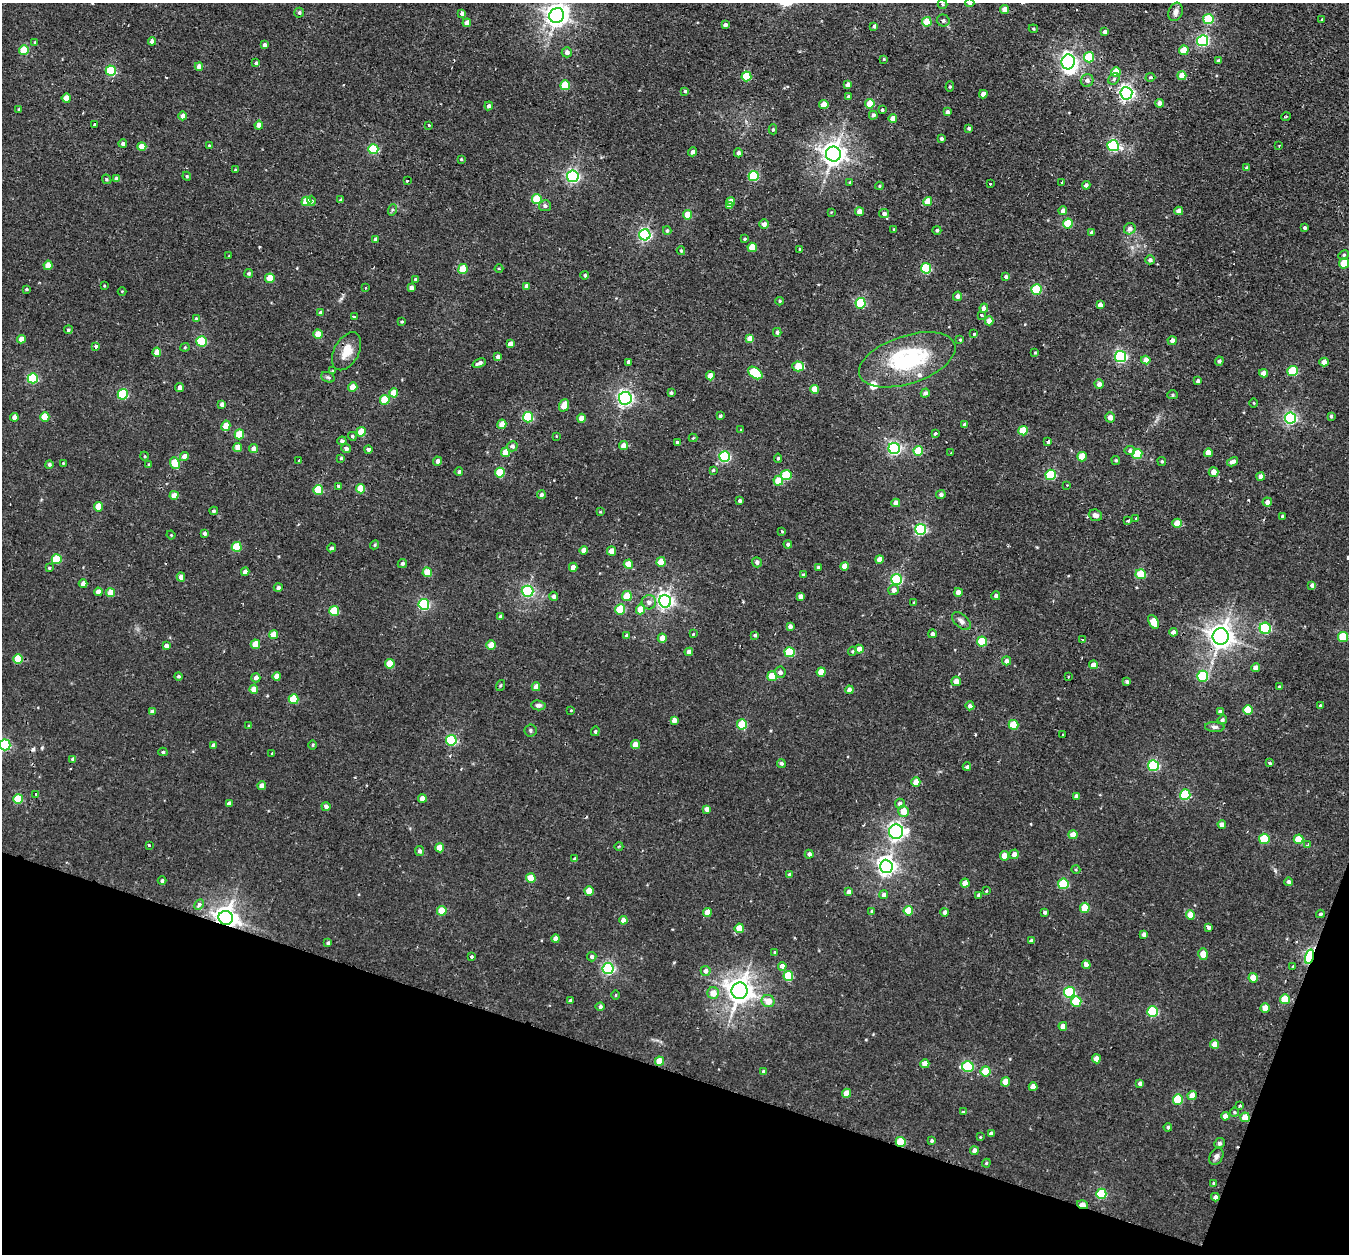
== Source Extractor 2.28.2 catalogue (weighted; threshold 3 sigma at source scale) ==
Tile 15 of 4 x 4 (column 3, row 4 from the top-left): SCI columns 2703-4049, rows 172-1423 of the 5427 x 5445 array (HDU 1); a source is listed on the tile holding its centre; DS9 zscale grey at full resolution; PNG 1351 x 1256 px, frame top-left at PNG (2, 3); each listed source drawn as its Kron ellipse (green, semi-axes under 4 px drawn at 4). Shown black and unused: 16% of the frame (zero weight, under 2 of 3 exposures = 3% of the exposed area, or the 3 px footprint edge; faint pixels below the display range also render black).
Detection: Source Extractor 2.28.2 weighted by HDU 2 'WHT'; one run over the whole footprint, this tile lists its part. Background 0.0143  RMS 0.0045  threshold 0.0201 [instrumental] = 3 sigma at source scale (4.5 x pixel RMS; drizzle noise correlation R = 1.50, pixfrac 1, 0.05/0.05 arcsec/px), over >= 5 px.
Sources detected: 504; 1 inside a brighter object's white glare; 5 cosmic-ray / hot-pixel residue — neither listed nor drawn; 3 inside a brighter listed object's ellipse — not listed separately; the other 495 listed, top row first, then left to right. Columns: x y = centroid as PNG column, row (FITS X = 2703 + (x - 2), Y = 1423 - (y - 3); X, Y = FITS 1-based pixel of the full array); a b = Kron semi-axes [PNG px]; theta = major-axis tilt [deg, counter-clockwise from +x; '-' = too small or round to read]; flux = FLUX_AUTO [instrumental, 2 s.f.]
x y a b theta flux
970 3 4 4 - 0.76
942 4 5 4 - 0.55
1005 10 4 4 - 4.1
1176 12 9 7 71 2.1
299 13 5 5 - 0.8
462 13 4 4 - 1.7
557 15 8 7 - 360
1208 19 5 5 - 24
1321 20 4 3 - 0.83
943 21 6 6 - 1.3
927 22 5 4 - 12
467 23 4 4 - 2.5
725 25 4 4 - 1.9
874 26 3 3 - 0.88
1033 29 4 3 - 0.5
1104 32 4 4 - 1.3
152 41 4 4 - 2.4
1203 41 5 5 - 64
35 42 4 3 - 0.45
264 45 4 3 - 1.6
24 50 5 5 - 14
1184 50 5 4 - 9.2
567 52 5 5 - 1.9
1089 57 5 5 - 21
884 59 3 3 - 0.54
1218 61 4 4 - 1.2
1068 62 7 6 - 150
256 63 3 3 - 0.77
199 67 4 4 - 3.1
111 71 5 5 - 33
1116 72 5 4 - 7.9
746 76 5 5 - 17
1182 76 4 4 - 5.6
1150 77 5 4 - 0.69
1114 79 6 5 - 1
1087 80 6 6 - 1.8
565 85 5 5 - 18
848 85 4 4 - 2.3
950 87 5 4 - 0.6
685 91 4 4 - 0.61
1126 93 6 6 - 140
983 94 4 4 - 3.3
848 97 3 3 - 0.94
66 98 4 4 - 7.1
1159 103 4 4 - 2.5
870 104 5 4 - 11
824 105 4 4 - 6.6
489 106 4 4 - 1.5
19 109 3 3 - 0.63
882 109 3 3 - 2.3
947 112 4 4 - 1.5
873 115 4 4 - 1.2
183 116 4 4 - 2.9
1286 117 5 3 - 0.44
893 118 4 4 - 3.7
94 124 3 3 - 1.2
259 125 4 4 - 4.1
429 125 3 3 - 0.92
969 128 4 4 - 0.98
773 129 5 4 - 0.78
941 139 3 3 - 1.1
123 144 4 4 - 1.2
209 145 3 3 - 0.4
1113 146 6 5 - 58
1279 146 2 2 - 0.36
142 147 4 4 - 6.3
373 149 5 5 - 31
692 152 4 4 - 2
738 153 4 4 - 1.5
833 154 7 7 - 380
461 159 4 3 - 0.55
1247 168 4 4 - 0.67
235 170 3 3 - 0.54
187 176 4 4 - 0.51
573 176 6 5 - 96
754 176 5 5 - 34
107 179 5 4 - 0.56
117 179 4 4 - 3.2
407 181 3 3 - 1.1
850 182 4 4 - 0.5
1062 182 3 3 - 0.75
990 184 3 3 - 0.59
1086 185 4 4 - 1.6
879 186 4 4 - 0.44
537 199 5 5 - 19
341 200 3 3 - 0.89
306 201 5 5 - 14
312 201 5 4 - 1.1
731 201 4 4 - 3.4
928 201 4 4 - 8.8
545 206 6 5 - 1.6
729 206 4 3 - 2.9
392 210 6 4 71 0.7
1063 211 4 4 - 2.3
1179 211 4 4 - 4.1
831 212 3 3 - 0.33
860 212 4 4 - 4.5
884 213 5 4 - 1.5
688 215 5 4 - 9.3
1068 223 5 5 - 19
764 224 5 4 - 2.1
1304 228 3 3 - 0.94
894 229 3 3 - 0.44
1130 229 6 5 - 2.2
937 230 4 4 - 0.87
667 231 4 3 - 0.66
1091 232 3 3 - 1.2
645 235 5 5 - 88
376 239 4 4 - 1.5
745 239 3 3 - 0.52
752 247 4 4 - 11
800 249 4 4 - 0.61
681 251 4 3 - 0.61
1344 255 5 4 - 0.67
229 256 4 2 - 0.31
1150 260 5 4 - 1.1
1344 263 5 5 - 14
48 265 4 4 - 7.4
926 268 5 5 - 32
463 269 5 4 - 14
499 269 4 3 - 0.36
249 273 4 4 - 0.77
585 275 4 4 - 0.81
1006 277 4 4 - 1.1
270 278 5 4 - 9.8
415 279 3 3 - 0.73
104 286 3 2 - 0.45
527 286 4 4 - 2.4
366 288 3 3 - 0.9
411 288 4 4 - 2.3
26 289 4 3 - 0.52
1036 290 5 5 - 29
122 291 4 3 - 0.34
957 296 4 4 - 1.9
780 301 4 4 - 0.52
861 303 5 5 - 36
1100 305 4 4 - 2.7
984 308 4 4 - 15
320 313 4 4 - 1.1
981 315 3 3 - 2.8
354 317 3 3 - 2.8
196 319 4 4 - 1
989 321 4 4 - 4
402 322 3 3 - 0.54
68 330 4 4 - 0.81
777 332 4 4 - 1.2
318 334 4 4 - 7.9
974 334 3 3 - 1.7
21 339 4 4 - 3.7
750 339 4 4 - 5.9
960 340 4 3 - 0.54
202 341 5 5 - 30
1172 341 4 4 - 2.8
510 344 4 4 - 2.5
96 346 4 4 - 1.3
185 347 4 4 - 0.5
347 351 20 12 61 6.8
157 352 4 4 - 4.7
1035 353 3 3 - 0.39
498 357 4 4 - 1.9
1120 357 5 5 - 73
907 360 50 24 18 44
1146 360 4 4 - 3.8
1219 361 4 4 - 1
629 362 4 4 - 1.9
1324 362 4 4 - 4.4
479 363 7 3 21 2
798 366 6 5 - 10
333 371 4 2 - 0.33
1293 371 5 5 - 24
755 373 8 5 -35 26
1263 373 4 4 - 3
710 376 4 4 - 5.5
328 377 7 5 -21 0.86
33 378 5 5 - 34
1198 381 4 3 - 1.4
1099 384 4 4 - 2.2
353 387 4 4 - 7.1
180 388 4 4 - 2.7
815 389 4 4 - 7
394 393 4 4 - 7.6
671 393 4 3 - 0.93
925 393 5 4 - 1.4
123 394 5 5 - 36
1172 395 5 4 - 0.69
625 398 6 6 - 130
385 400 5 5 - 17
1254 403 4 3 - 0.4
222 404 4 4 - 1.8
564 405 6 4 71 7.5
720 416 4 3 - 0.83
1331 416 4 3 - 0.74
14 417 4 4 - 3.1
45 417 4 4 - 12
528 417 5 5 - 32
1110 417 5 5 - 2.7
581 418 4 4 - 4.5
1290 418 5 5 - 86
502 424 4 4 - 5.9
965 424 3 3 - 1
226 426 5 4 - 5.5
740 429 3 3 - 0.49
1023 431 5 4 - 12
361 432 4 4 - 8.7
935 433 4 3 - 1.6
239 434 5 4 - 14
352 436 4 4 - 0.7
556 436 4 3 - 0.31
693 438 4 4 - 0.39
342 441 4 4 - 1.2
677 442 3 3 - 0.79
1048 442 4 3 - 1.6
624 445 4 4 - 4.9
512 446 5 5 - 1.4
238 447 4 4 - 5
894 448 5 5 - 97
253 449 5 4 - 2.6
346 449 5 4 - 1.5
368 449 4 4 - 1.3
918 451 5 5 - 14
1130 451 5 4 - 1
505 452 5 4 - 6
951 453 2 2 - 0.35
1208 453 4 4 - 5.8
1137 454 5 5 - 21
144 456 4 3 - 0.43
184 457 4 4 - 3.4
724 457 5 5 - 54
1082 457 5 4 - 9.2
341 458 4 4 - 0.54
778 458 4 4 - 0.59
298 460 3 3 - 0.73
1116 460 4 4 - 0.51
438 461 4 4 - 2.2
1162 461 5 4 - 0.6
1233 462 6 4 30 1.9
63 463 3 2 - 0.35
175 463 6 4 -66 12
49 464 4 4 - 0.83
149 465 4 3 - 0.52
713 470 4 3 - 0.64
459 472 4 4 - 0.84
1213 472 5 5 - 3.3
500 473 5 5 - 18
786 475 5 5 - 21
1051 475 5 5 - 34
1261 476 4 4 - 2.5
778 481 5 5 - 11
1067 485 2 2 - 0.42
338 486 4 3 - 0.62
360 489 5 4 - 12
318 490 5 5 - 19
941 494 4 4 - 1.4
174 495 4 4 - 6.1
541 495 4 4 - 1.2
740 501 4 3 - 1.1
1267 502 5 4 - 2.2
896 503 4 4 - 3.6
98 507 5 4 - 8
214 511 4 4 - 0.77
600 512 4 3 - 0.39
1095 515 7 5 -21 2
1282 516 3 3 - 0.48
1136 518 3 2 - 0.58
1128 521 3 3 - 1.1
1177 523 4 4 - 8.2
921 529 5 5 - 62
782 531 4 3 - 0.51
205 533 4 3 - 0.97
171 535 4 3 - 0.38
788 544 4 4 - 1.2
375 545 5 4 - 0.57
237 547 5 5 - 15
331 548 4 4 - 1
584 550 4 4 - 3.5
611 551 4 4 - 5.5
57 559 5 5 - 25
879 559 4 4 - 3.3
661 562 5 4 - 9.5
757 562 5 5 - 1.3
402 563 5 4 - 0.83
628 564 4 4 - 8.3
844 566 4 4 - 4.6
573 567 4 4 - 3.4
818 567 4 4 - 1.1
49 568 4 4 - 0.53
245 572 4 4 - 2.7
427 572 5 4 - 9.1
1141 574 5 5 - 16
803 575 4 3 - 0.79
181 577 4 4 - 3.9
897 579 5 5 - 48
83 584 4 4 - 1.9
1312 585 4 4 - 1.5
278 588 4 4 - 1.3
894 590 5 5 - 2.6
528 591 6 5 - 54
98 592 4 4 - 2.8
958 592 4 4 - 3.8
110 593 4 4 - 6.8
553 596 4 4 - 1.8
627 596 5 5 - 14
800 596 4 4 - 2.4
996 596 4 4 - 1.2
665 601 6 6 - 160
649 602 7 7 - 2.2
914 603 3 3 - 0.48
424 604 5 5 - 54
620 609 5 5 - 18
640 609 5 4 - 6.3
334 611 5 5 - 16
501 616 4 4 - 1.3
961 621 11 6 -41 2
1153 622 7 4 -61 11
790 626 4 4 - 1.7
1265 628 6 5 - 47
1173 632 4 4 - 1.7
274 634 4 4 - 6
693 634 3 2 - 0.93
932 634 4 4 - 1.9
755 635 4 4 - 0.73
627 636 4 3 - 2.5
1221 636 8 8 - 390
1343 637 5 5 - 14
662 638 4 4 - 5.6
1083 639 3 2 - 0.4
982 641 5 5 - 20
255 644 5 4 - 11
491 645 5 4 - 7.9
166 646 4 4 - 2.2
859 649 4 4 - 4.3
852 651 5 4 - 0.52
689 652 4 4 - 2.8
790 652 5 5 - 24
18 659 5 4 - 13
1007 661 4 4 - 2.2
390 664 5 4 - 13
1093 665 4 4 - 3.3
1255 668 4 4 - 3.3
780 672 5 5 - 1.8
821 672 4 4 - 7.6
178 676 4 4 - 0.87
277 676 4 4 - 4.9
772 676 5 5 - 12
1068 676 3 2 - 0.84
1203 676 5 5 - 33
256 678 4 4 - 2.3
956 681 5 4 - 3.2
1127 682 4 4 - 0.82
500 685 6 3 71 0.49
536 687 4 4 - 3.6
1279 687 4 4 - 0.79
254 689 4 4 - 4.6
849 690 4 4 - 2.4
294 699 5 5 - 16
538 705 7 5 -6 1.2
970 706 4 4 - 1.6
1321 706 3 3 - 1.5
571 710 3 2 - 0.32
1248 710 5 5 - 14
152 711 4 4 - 1.6
1220 711 4 3 - 1.2
674 720 4 4 - 2.5
1222 720 5 4 - 0.95
742 724 5 5 - 19
1013 725 5 5 - 14
249 726 4 4 - 0.61
1215 727 10 5 -4 1.3
530 730 6 6 - 0.94
595 731 5 4 - 0.57
1062 735 3 2 - 0.45
451 740 5 5 - 46
5 745 5 5 - 49
213 745 4 3 - 1.3
313 745 5 3 - 0.47
635 745 4 4 - 6.2
163 752 4 4 - 0.63
272 754 3 3 - 1.8
73 759 4 4 - 1.1
781 763 4 4 - 0.9
1270 763 3 3 - 1.3
1153 766 5 5 - 49
967 767 4 4 - 0.96
916 782 5 4 - 5.5
262 786 4 4 - 3
35 794 3 2 - 0.34
1185 795 5 5 - 36
1076 796 4 4 - 1.1
422 798 4 4 - 4.1
18 799 5 5 - 18
229 803 4 4 - 1.8
900 803 5 5 - 1.4
326 806 4 4 - 1.7
707 809 4 4 - 2.4
904 811 5 5 - 5.2
1222 825 4 4 - 3
896 832 7 7 - 170
1073 835 4 4 - 5.7
1264 839 5 5 - 20
1299 839 5 5 - 12
149 845 3 2 - 1.3
1308 845 4 3 - 1
619 846 4 3 - 0.38
440 848 4 4 - 7.6
419 851 5 4 - 1.4
809 854 4 4 - 1.4
1014 854 5 5 - 2.8
1004 856 4 4 - 6.6
575 859 4 4 - 1.6
886 866 6 6 - 210
1076 870 4 3 - 0.46
789 875 4 3 - 1.4
531 878 5 4 - 9.3
162 880 4 4 - 0.92
1288 882 4 4 - 1.3
965 883 4 4 - 5.5
1063 884 5 5 - 28
589 891 5 4 - 7.5
986 891 3 3 - 0.44
849 892 4 4 - 2.4
884 895 4 4 - 1.7
979 895 4 3 - 1.1
199 904 6 4 62 2.7
1085 908 5 5 - 14
442 911 5 4 - 11
872 911 4 4 - 0.57
908 911 5 5 - 11
707 912 4 4 - 6
945 912 4 4 - 1.6
1044 912 3 3 - 0.94
1320 914 4 3 - 0.72
1190 915 4 4 - 6.8
226 918 7 7 - 370
623 920 4 4 - 2.5
1208 927 4 3 - 2.3
739 928 5 4 - 8.1
1144 934 4 4 - 2.2
556 939 4 4 - 3.6
1031 941 4 4 - 1.2
328 943 4 3 - 1.1
775 952 4 3 - 0.56
1203 954 6 4 -73 7.2
471 957 3 3 - 1.2
592 957 5 4 - 1
1310 957 7 4 73 71
1086 965 4 4 - 3.1
782 966 4 3 - 3.6
1293 966 3 3 - 0.67
608 969 5 5 - 71
706 971 5 5 - 2.1
788 976 5 5 - 21
1253 978 5 4 - 8.5
740 991 8 8 - 520
1069 992 5 5 - 40
713 993 6 5 - 5.5
615 995 5 3 - 0.4
1285 999 5 5 - 13
570 1001 4 3 - 1.2
768 1001 6 6 - 5.1
1076 1001 5 5 - 18
600 1006 4 4 - 1.1
1265 1008 5 4 - 5.5
1152 1012 5 5 - 32
1063 1026 4 4 - 4.4
1215 1044 4 4 - 4.2
1096 1059 4 4 - 4.3
660 1061 5 4 - 9.6
925 1064 4 4 - 5.9
968 1067 6 5 - 38
764 1071 4 4 - 1
985 1071 5 5 - 13
1005 1082 4 4 - 7.4
1140 1083 4 4 - 1.7
1033 1087 4 4 - 4.4
847 1093 4 4 - 6.5
1192 1095 4 4 - 5.5
1178 1100 5 5 - 23
1239 1106 3 3 - 1.1
963 1112 4 3 - 0.58
1234 1112 4 4 - 0.56
1225 1116 4 4 - 2.8
1245 1117 5 4 - 7.2
1168 1127 4 4 - 0.71
991 1134 4 4 - 1.6
980 1137 4 4 - 0.37
932 1141 3 3 - 0.8
901 1142 5 5 - 19
1219 1143 5 5 - 0.99
974 1151 4 4 - 2.7
1216 1156 9 6 65 1.6
986 1163 4 3 - 0.51
1213 1183 3 3 - 0.88
1101 1194 5 5 - 27
1215 1197 4 4 - 1.6
1082 1205 6 3 -17 6.9
Overlapping masked pixels (flux is a lower limit): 11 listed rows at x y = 1126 93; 984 308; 347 351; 1221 636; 226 918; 1310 957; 660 1061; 1245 1117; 901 1142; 1215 1197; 1082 1205
Isophote crosses this tile's border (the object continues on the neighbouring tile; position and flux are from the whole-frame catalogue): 3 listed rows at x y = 970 3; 557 15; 5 745